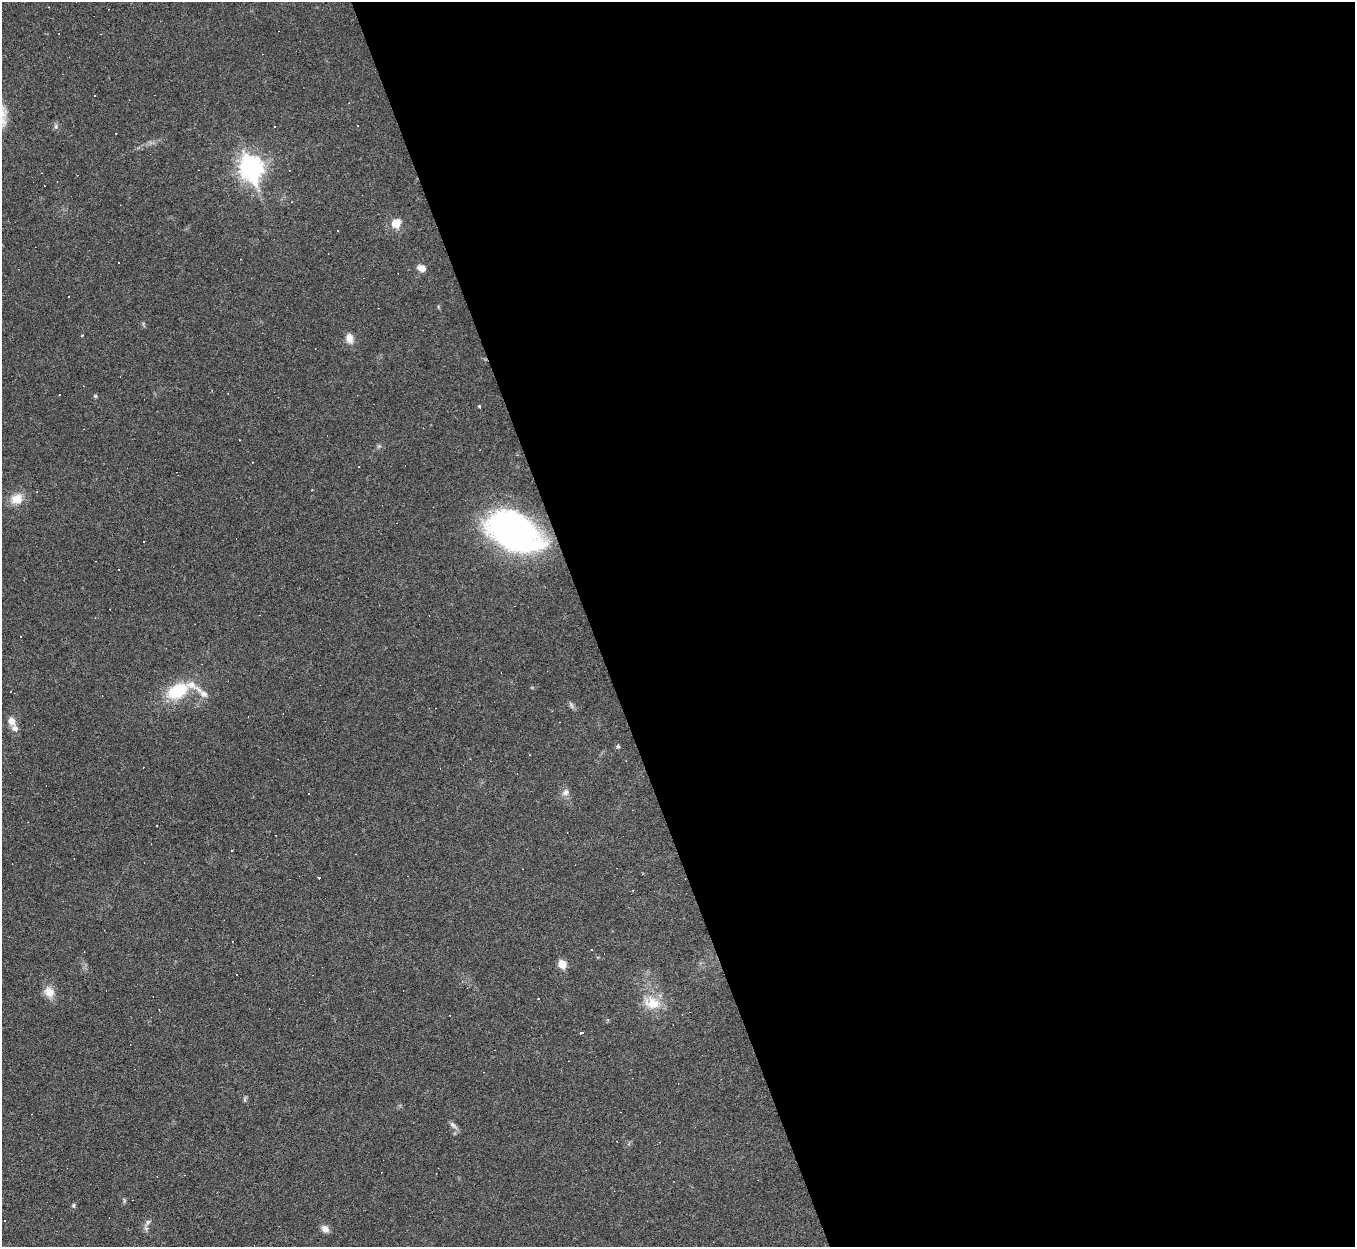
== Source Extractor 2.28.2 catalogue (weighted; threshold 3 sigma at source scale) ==
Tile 8 of 4 x 4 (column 4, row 2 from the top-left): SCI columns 4061-5413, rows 2768-4012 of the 5469 x 5422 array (HDU 1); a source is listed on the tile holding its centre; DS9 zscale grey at full resolution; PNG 1357 x 1249 px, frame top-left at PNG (2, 2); no overlay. Shown black and unused: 57% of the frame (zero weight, under 3 of 6 exposures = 3% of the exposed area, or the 3 px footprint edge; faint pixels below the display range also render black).
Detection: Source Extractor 2.28.2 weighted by HDU 2 'WHT'; one run over the whole footprint, this tile lists its part. Background 0.0393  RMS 0.0024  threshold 0.00979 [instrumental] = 3 sigma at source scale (4.09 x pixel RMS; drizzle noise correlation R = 1.36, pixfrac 0.8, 0.05/0.05 arcsec/px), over >= 5 px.
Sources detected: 67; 32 cosmic-ray / hot-pixel residue — not listed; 2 inside a brighter listed object's ellipse — not listed separately; the other 33 listed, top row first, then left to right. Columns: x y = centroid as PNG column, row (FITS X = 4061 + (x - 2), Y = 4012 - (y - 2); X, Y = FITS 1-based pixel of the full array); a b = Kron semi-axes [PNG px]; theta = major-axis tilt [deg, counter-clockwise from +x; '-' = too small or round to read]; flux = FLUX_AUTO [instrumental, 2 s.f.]
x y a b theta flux
56 126 8 4 -82 0.47
275 126 2 2 - 0.19
251 168 11 8 -72 140
396 223 7 7 - 4.5
338 230 3 2 - 0.21
421 268 10 7 -22 1.4
83 335 4 3 - 0.35
349 338 12 8 -77 1.8
95 396 5 4 - 0.28
479 406 3 3 - 0.3
379 446 5 5 - 0.36
17 499 17 15 19 3.2
513 532 49 29 -29 81
177 691 26 16 28 10
204 694 20 7 -34 1.6
571 705 10 5 -66 0.55
11 721 13 10 -67 1.6
618 746 5 5 - 0.4
565 792 11 8 38 1.1
319 878 3 3 - 2.9
591 949 2 2 - 0.15
562 964 6 5 - 4.4
49 992 14 12 -51 2.5
538 999 3 2 - 0.12
652 1003 25 17 -21 5.2
682 1014 3 2 - 0.16
581 1033 3 3 - 3.4
245 1099 10 4 86 0.37
453 1125 15 5 -41 0.78
124 1201 7 4 90 0.3
73 1205 6 5 - 0.36
148 1222 12 5 56 0.82
325 1229 10 7 -46 1.2
Overlapping masked pixels (flux is a lower limit): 1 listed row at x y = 513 532